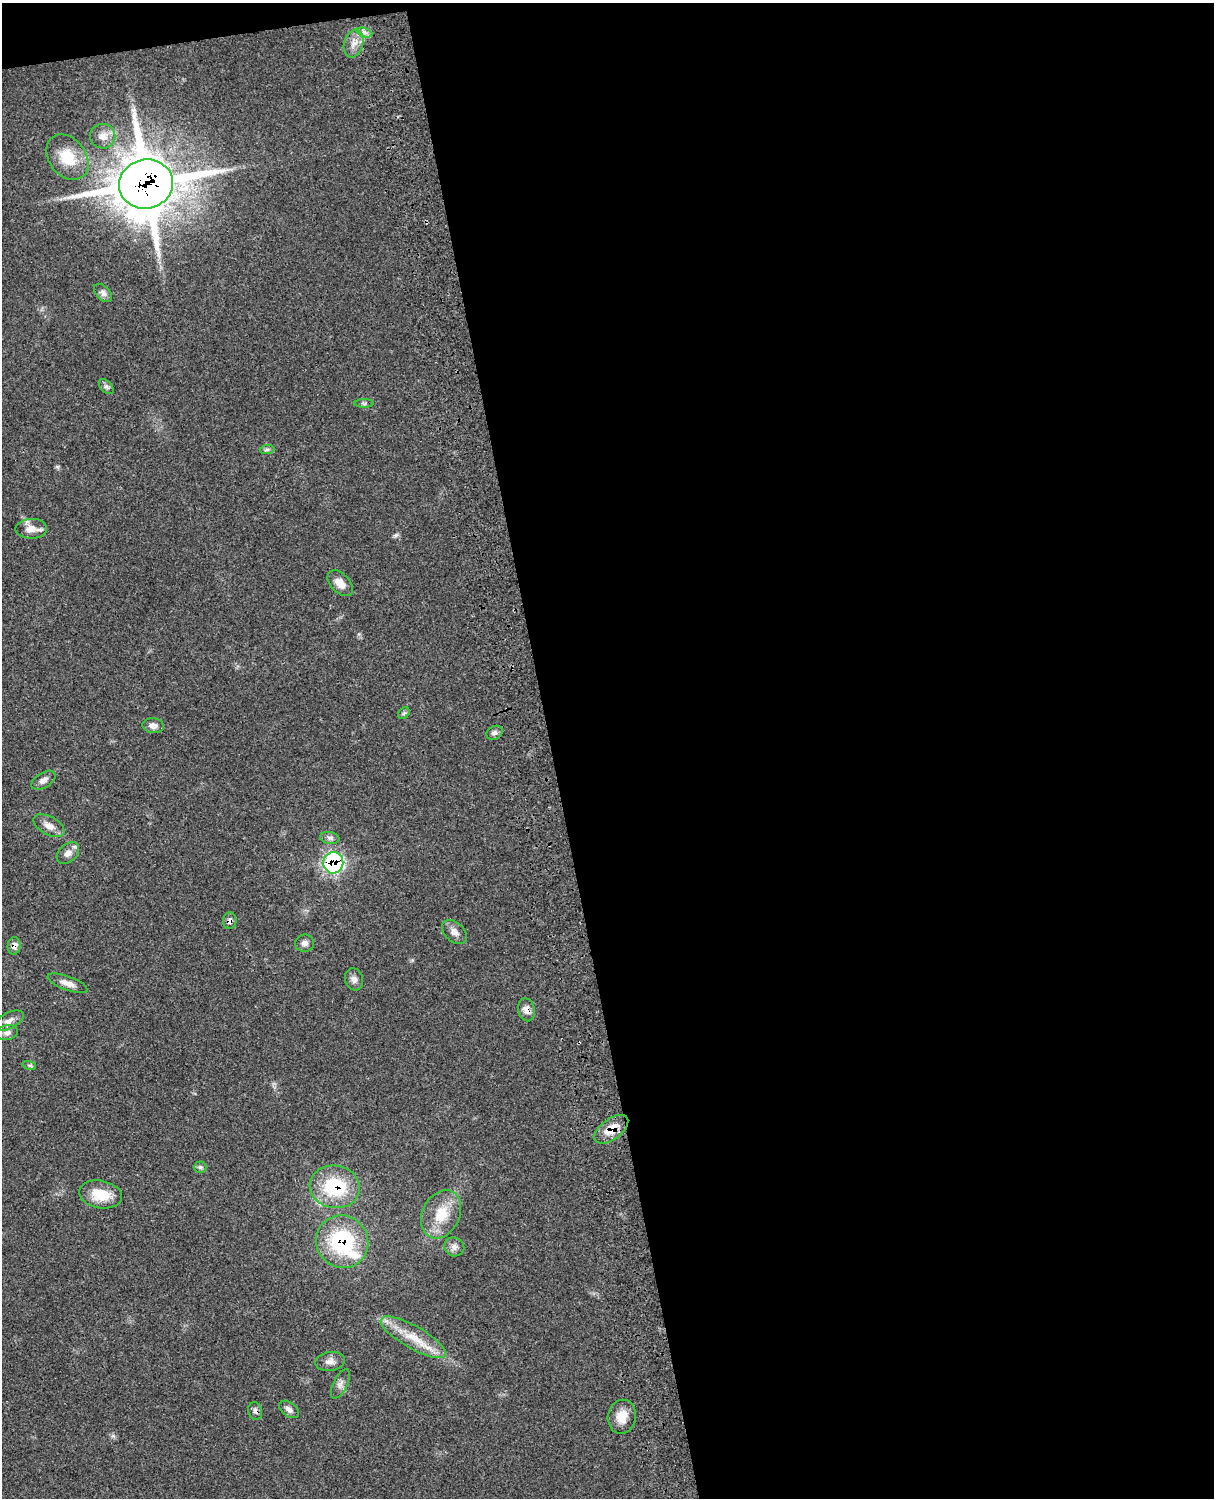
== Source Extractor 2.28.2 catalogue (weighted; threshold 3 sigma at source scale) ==
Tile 4 of 4 x 3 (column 4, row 1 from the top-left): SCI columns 3757-4968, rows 3268-4763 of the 5090 x 4928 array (HDU 1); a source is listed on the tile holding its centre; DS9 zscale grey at full resolution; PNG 1216 x 1500 px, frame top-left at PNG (2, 3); each listed source drawn as its Kron ellipse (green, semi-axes under 4 px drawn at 4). Shown black and unused: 56% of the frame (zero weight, under 3 of 4 exposures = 6% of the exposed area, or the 3 px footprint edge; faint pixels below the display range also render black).
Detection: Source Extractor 2.28.2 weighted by HDU 2 'WHT'; one run over the whole footprint, this tile lists its part. Background 0.0815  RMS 0.0058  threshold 0.0263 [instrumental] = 3 sigma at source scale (4.5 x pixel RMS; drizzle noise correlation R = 1.50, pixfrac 1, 0.05/0.05 arcsec/px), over >= 5 px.
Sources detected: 43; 1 inside a brighter listed object's ellipse — not listed separately; the other 42 listed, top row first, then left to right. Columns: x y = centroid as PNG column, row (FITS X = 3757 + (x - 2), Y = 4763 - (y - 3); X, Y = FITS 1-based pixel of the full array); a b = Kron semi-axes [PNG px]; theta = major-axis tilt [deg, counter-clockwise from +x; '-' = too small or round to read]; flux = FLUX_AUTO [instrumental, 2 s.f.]
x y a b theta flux
364 32 8 4 -18 2.1
354 44 14 9 75 5.2
103 136 12 12 - 5.2
67 157 25 18 -53 16
146 184 27 24 13 2500
103 293 11 6 -46 2.5
106 387 9 5 -44 1.5
364 403 9 4 0 1.3
267 449 7 4 1 1.3
31 529 16 10 1 5.7
340 583 15 9 -46 5.2
404 713 6 5 - 0.98
153 726 11 7 -8 3.4
494 733 8 6 29 1.8
43 780 13 7 33 2.9
49 826 17 9 -29 4.6
330 838 10 6 -10 1.8
68 853 13 8 42 3.8
333 863 11 10 - 90
230 921 8 6 85 2.4
454 932 14 9 -42 3.5
305 943 9 8 - 2.3
14 946 9 6 85 3.7
354 979 11 9 -72 2.7
68 983 21 7 -20 4.5
526 1010 11 8 -77 3.9
9 1021 16 8 27 3.6
7 1033 11 7 10 2.4
29 1065 7 4 -18 0.89
611 1129 20 10 36 9.4
200 1167 6 6 - 1.1
335 1187 25 21 -10 35
100 1194 21 14 -11 13
441 1214 25 18 64 17
342 1242 27 26 - 48
454 1247 10 9 - 3
413 1337 37 11 -30 15
330 1361 15 9 7 3.6
340 1384 16 7 64 2.8
289 1409 11 7 -37 2.4
255 1411 9 7 -79 2.3
622 1417 17 14 79 8
Overlapping masked pixels (flux is a lower limit): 10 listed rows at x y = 354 44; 146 184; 333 863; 230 921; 14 946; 526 1010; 611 1129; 335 1187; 342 1242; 255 1411